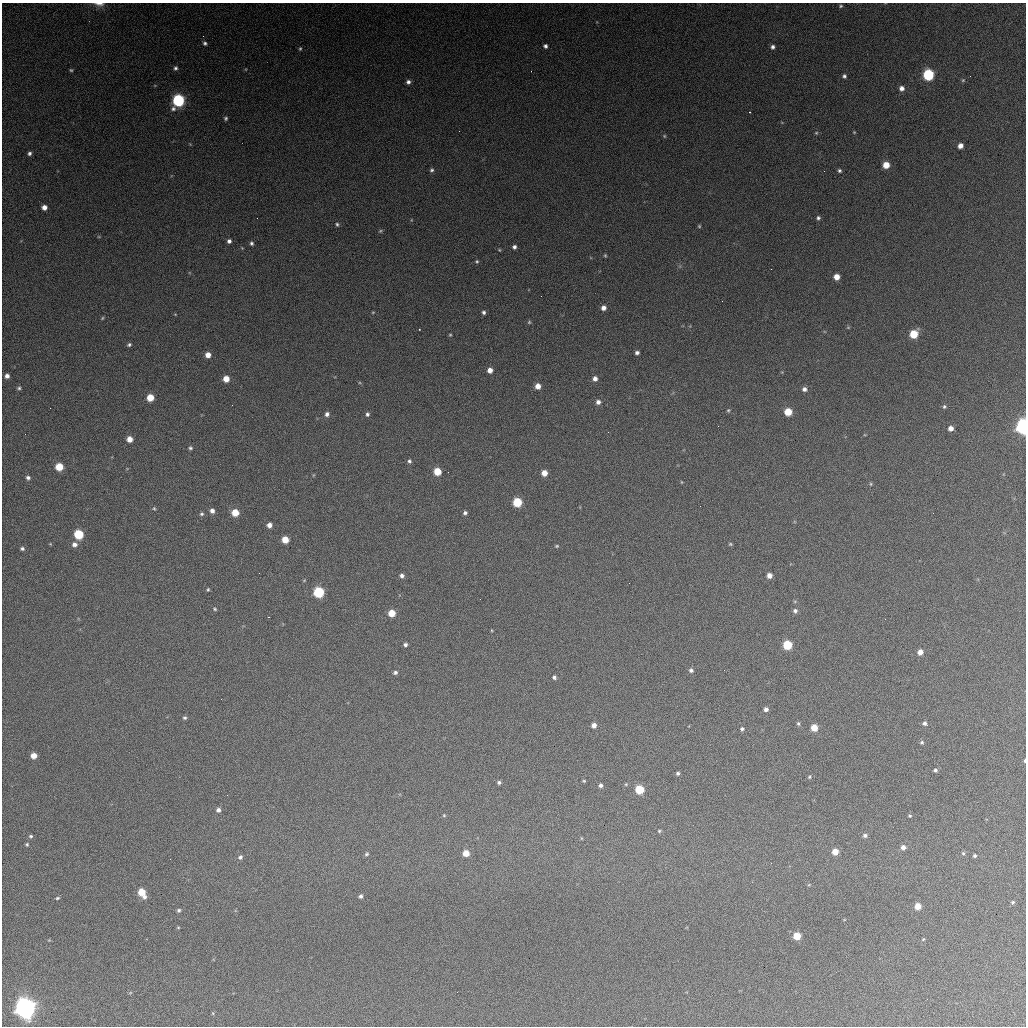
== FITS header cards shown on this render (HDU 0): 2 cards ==
NAXIS1  =                 1024 / length of data axis 1
NAXIS2  =                 1024 / length of data axis 2

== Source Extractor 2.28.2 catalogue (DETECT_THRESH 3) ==
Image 1024 x 1024 px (HDU 0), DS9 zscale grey, 1 PNG px = 1 image px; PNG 1028 x 1028 px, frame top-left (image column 1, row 1024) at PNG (2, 3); no overlay
Background 334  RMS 15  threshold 45.7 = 3 sigma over >= 5 px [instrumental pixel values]
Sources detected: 154; all 154 listed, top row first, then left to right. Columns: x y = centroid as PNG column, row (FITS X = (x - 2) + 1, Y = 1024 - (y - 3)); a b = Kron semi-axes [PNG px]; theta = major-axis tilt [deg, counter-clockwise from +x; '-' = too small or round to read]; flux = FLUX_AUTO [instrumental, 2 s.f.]
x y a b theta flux
99 4 15 6 -4 5.6e+03
840 6 5 4 - 1.6e+03
205 43 5 4 - 2.2e+03
545 46 5 4 - 2.8e+03
773 47 5 5 - 3.0e+03
300 49 4 3 - 1.3e+03
175 68 5 5 - 2.2e+03
71 70 4 4 - 1.3e+03
928 75 6 6 - 9.9e+04
844 76 5 5 - 2.4e+03
963 80 5 5 - 1.3e+03
408 82 5 4 - 3.1e+03
902 88 5 5 - 4.8e+03
178 101 7 6 - 1.5e+05
750 112 3 2 - 9.8e+02
226 118 4 4 - 1.8e+03
854 132 4 3 - 8.4e+02
816 133 5 4 - 1.2e+03
664 136 5 4 - 1.2e+03
960 146 5 4 - 6.5e+03
29 153 5 4 - 2.4e+03
886 165 5 5 - 1.6e+04
432 170 5 5 - 2.1e+03
839 171 4 4 - 1.9e+03
44 207 5 4 - 5.9e+03
257 218 2 2 - 5.6e+02
818 218 4 4 - 2.0e+03
411 220 5 3 - 8.6e+02
337 224 6 5 - 1.8e+03
699 226 4 4 - 1.2e+03
380 231 6 4 37 1.4e+03
229 241 4 4 - 3.0e+03
252 243 4 4 - 2.0e+03
514 247 4 4 - 2.9e+03
242 248 4 4 - 7.7e+02
499 250 4 4 - 9.8e+02
605 255 4 3 - 1.2e+03
477 261 5 4 - 1.5e+03
837 277 5 5 - 1.1e+04
541 296 2 2 - 6.7e+02
603 308 6 5 - 5.4e+03
373 312 5 3 - 8.8e+02
484 312 5 4 - 2.3e+03
175 314 5 3 - 7.7e+02
102 318 5 4 - 1.2e+03
529 322 5 5 - 1.3e+03
848 327 5 3 - 1.0e+03
914 334 6 5 - 3.3e+04
450 335 4 3 - 1.1e+03
129 345 5 5 - 1.9e+03
637 353 4 4 - 2.7e+03
208 355 5 5 - 8.4e+03
490 370 5 5 - 7.0e+03
7 376 5 4 - 4.4e+03
595 378 5 5 - 4.5e+03
226 379 5 5 - 1.3e+04
538 386 5 5 - 8.5e+03
19 388 5 5 - 1.8e+03
804 389 6 5 - 3.7e+03
150 398 5 5 - 1.9e+04
598 402 6 5 - 4.1e+03
944 407 5 4 - 1.8e+03
728 410 5 4 - 1.3e+03
788 412 5 5 - 2.4e+04
327 414 6 5 - 3.2e+03
367 414 5 4 - 2.1e+03
1023 427 6 5 - 3.8e+05
951 428 5 5 - 6.1e+03
129 439 5 5 - 9.2e+03
190 448 5 4 - 1.8e+03
409 461 6 5 - 2.1e+03
59 467 5 5 - 2.5e+04
437 471 5 5 - 2.4e+04
544 473 5 5 - 1.0e+04
28 478 5 4 - 2.6e+03
681 482 5 3 - 8.1e+02
871 484 5 3 - 1.1e+03
517 502 6 6 - 4.4e+04
154 509 5 4 - 1.3e+03
212 511 6 5 - 4.4e+03
235 513 6 5 - 1.9e+04
465 513 4 4 - 2.4e+03
202 514 6 5 - 2.0e+03
269 525 5 4 - 5.4e+03
79 534 6 6 - 5.0e+04
285 540 5 5 - 1.6e+04
74 544 6 6 - 4.3e+03
730 544 5 4 - 1.3e+03
557 546 5 4 - 1.2e+03
22 549 6 5 - 2.2e+03
769 575 5 5 - 6.7e+03
402 576 5 5 - 3.2e+03
629 583 2 2 - 4.5e+02
208 590 4 3 - 1.1e+03
319 592 6 6 - 8.2e+04
215 609 4 3 - 1.2e+03
795 611 5 5 - 3.0e+03
392 613 5 5 - 1.8e+04
269 617 2 2 - 5.5e+02
885 619 2 2 - 2.3e+03
405 645 4 4 - 2.5e+03
787 645 6 6 - 4.8e+04
920 652 5 5 - 7.0e+03
691 670 6 5 - 2.8e+03
724 670 2 2 - 9.8e+02
395 672 6 5 - 2.2e+03
554 677 5 4 - 2.4e+03
766 709 5 5 - 3.5e+03
185 718 5 4 - 1.8e+03
798 724 5 4 - 1.7e+03
925 724 7 5 -34 3.2e+03
594 725 5 5 - 5.4e+03
814 728 5 5 - 1.6e+04
742 729 5 5 - 2.0e+03
922 742 5 5 - 1.8e+03
34 756 5 5 - 9.5e+03
1025 761 4 2 - 1.2e+03
935 770 5 4 - 2.0e+03
678 773 4 4 - 1.9e+03
809 777 5 3 - 1.2e+03
584 781 4 4 - 1.1e+03
499 782 4 4 - 2.1e+03
626 784 5 3 - 1.0e+03
600 785 5 4 - 2.7e+03
639 789 5 5 - 4.1e+04
218 810 5 5 - 3.5e+03
444 815 5 4 - 1.1e+03
910 816 5 4 - 1.3e+03
659 831 4 4 - 1.4e+03
865 835 6 5 - 2.7e+03
31 836 5 4 - 1.7e+03
581 838 5 3 - 8.4e+02
27 844 4 4 - 1.4e+03
903 847 6 5 - 4.8e+03
835 852 5 5 - 1.2e+04
466 853 5 5 - 1.4e+04
963 853 5 5 - 1.5e+03
366 854 6 5 - 1.9e+03
974 856 5 4 - 1.7e+03
240 857 6 5 - 2.6e+03
771 863 2 2 - 5.8e+02
809 884 5 3 - 1.0e+03
142 892 8 5 -61 2.3e+04
360 896 5 4 - 2.6e+03
57 898 5 4 - 1.4e+03
1013 902 5 4 - 1.5e+03
918 906 5 5 - 1.3e+04
179 910 5 5 - 1.9e+03
178 927 5 3 - 9.3e+02
797 936 5 5 - 2.3e+04
923 939 5 4 - 1.0e+03
927 999 2 2 - 6.3e+02
25 1008 7 7 - 1.1e+06
213 1013 5 3 - 1.0e+03
At the frame edge (FLAGS 8, measured only in part): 3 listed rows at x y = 99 4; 1023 427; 1025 761